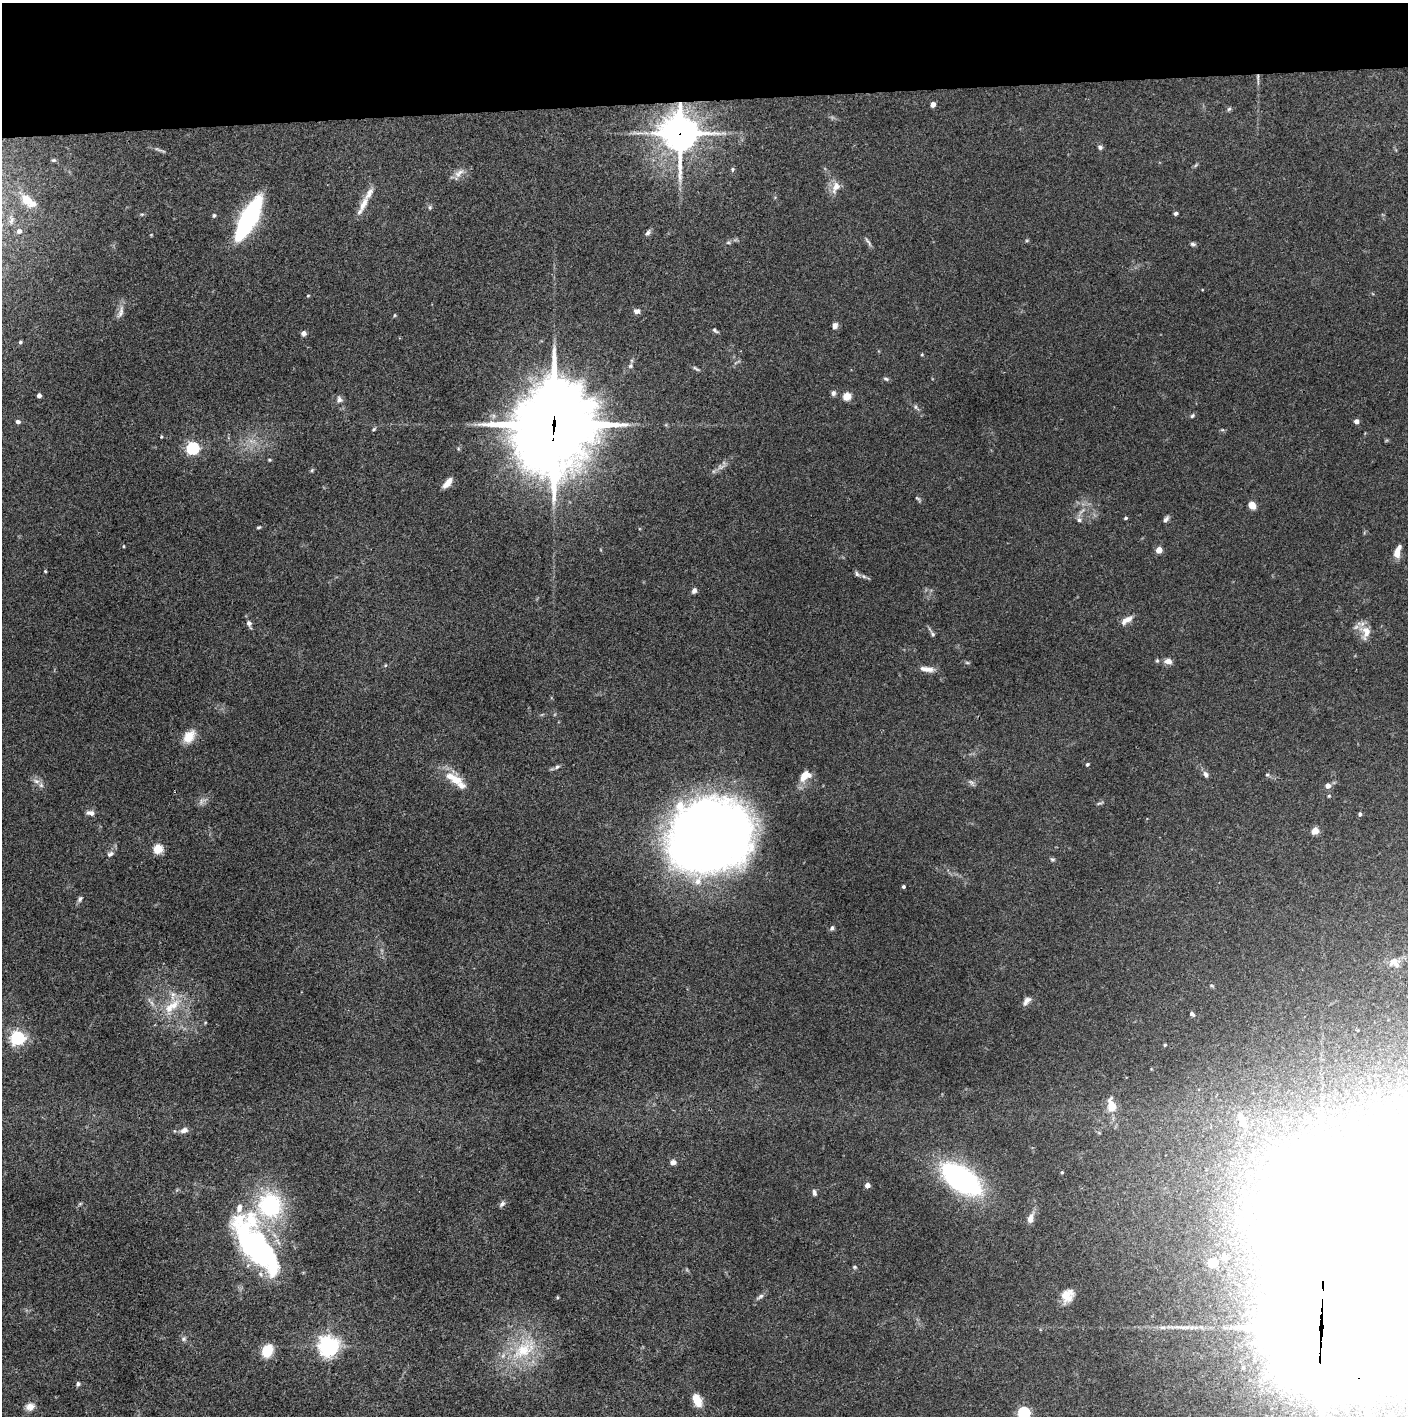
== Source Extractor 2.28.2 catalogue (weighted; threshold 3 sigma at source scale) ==
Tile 2 of 3 x 3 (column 2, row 1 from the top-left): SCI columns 1407-2812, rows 2830-4243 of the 4221 x 4245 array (HDU 1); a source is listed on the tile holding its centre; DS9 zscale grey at full resolution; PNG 1410 x 1418 px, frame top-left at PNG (2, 3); no overlay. Shown black and unused: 7% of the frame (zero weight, under 3 of 4 exposures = <1% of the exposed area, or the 3 px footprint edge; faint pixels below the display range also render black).
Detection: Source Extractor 2.28.2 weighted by HDU 2 'WHT'; one run over the whole footprint, this tile lists its part. Background 0.0748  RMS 0.0055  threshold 0.0247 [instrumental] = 3 sigma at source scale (4.5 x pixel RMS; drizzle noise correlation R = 1.50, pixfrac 1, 0.05/0.05 arcsec/px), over >= 5 px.
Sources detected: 144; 1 too faint to see at this stretch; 4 inside a brighter object's white glare — not listed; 12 inside a brighter listed object's ellipse — not listed separately; the other 127 listed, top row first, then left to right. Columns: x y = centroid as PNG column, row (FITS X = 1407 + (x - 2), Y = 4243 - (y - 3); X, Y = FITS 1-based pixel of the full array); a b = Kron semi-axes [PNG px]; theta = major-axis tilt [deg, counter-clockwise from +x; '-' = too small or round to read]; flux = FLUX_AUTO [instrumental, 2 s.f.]
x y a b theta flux
1258 78 15 3 -86 1.6
933 104 5 5 - 2.7
1229 109 6 5 - 0.87
680 133 13 12 - 1100
1100 147 6 5 - 1.3
158 149 14 2 -17 1.3
733 169 6 4 74 0.8
459 173 16 8 39 3.8
836 187 18 10 66 5.1
26 200 13 9 -45 8.1
363 204 27 8 66 6.9
430 208 5 5 - 0.88
1175 213 4 4 - 1.4
214 215 5 4 - 0.93
248 218 42 13 63 80
19 231 4 4 - 1.6
648 233 8 5 60 1.5
868 242 15 3 -52 1.3
728 243 6 4 0 0.78
1193 244 7 5 -3 1
308 296 4 3 - 0.55
637 311 7 6 - 2.2
121 312 20 6 73 3.2
395 315 5 3 - 0.52
835 326 8 6 68 2.1
715 330 9 4 -35 1.1
303 333 5 5 - 2.5
20 342 4 4 - 0.97
922 355 5 3 - 0.52
696 368 11 4 -33 1.1
886 379 7 4 -20 0.95
833 393 6 5 - 1.7
39 396 4 4 - 2.5
847 396 5 5 - 10
339 399 9 7 79 2.2
915 407 7 4 -89 0.96
1192 416 6 5 - 0.92
1356 421 5 5 - 2.2
18 422 5 5 - 1.4
554 425 37 32 73 3400
374 429 7 3 36 0.71
1222 430 6 4 16 0.66
161 437 4 3 - 0.51
192 448 6 5 - 84
269 460 4 3 - 0.58
312 470 5 4 - 0.64
448 483 12 5 50 4.7
918 498 8 4 -38 0.86
1252 505 6 5 - 8.1
1125 518 4 3 - 0.9
1166 519 9 5 54 1.7
1079 520 7 6 - 1.5
259 527 5 3 - 0.69
124 546 4 3 - 0.49
1159 550 4 4 - 9.2
1397 553 11 7 87 5.2
45 571 3 3 - 0.52
857 574 8 5 -60 1.2
864 577 7 4 -20 1.2
694 591 6 5 - 1.8
1127 620 17 6 33 3.8
249 623 9 6 -69 2.2
1366 632 20 11 83 6
932 634 10 5 -52 1.2
1168 661 10 7 -12 3
967 663 6 4 -2 0.69
385 665 5 3 - 0.48
927 669 18 6 -7 4.3
189 736 17 11 52 7.6
1087 764 4 3 - 0.91
557 767 8 5 31 1.3
1206 774 8 6 -53 1.9
804 775 16 9 59 6.3
1267 775 5 3 - 0.66
456 779 18 10 -8 6.7
36 781 10 6 -19 2.5
972 782 10 5 -41 1.5
1328 786 5 5 - 3.4
1329 796 4 3 - 0.6
201 801 9 4 -90 1.5
1100 803 11 2 18 0.76
90 813 10 6 -11 2.3
1360 814 5 4 - 1.1
1315 831 5 5 - 6.9
710 836 72 60 22 600
158 849 5 5 - 29
110 854 11 7 32 1.9
1052 859 6 4 5 0.87
903 887 3 3 - 1
80 899 9 5 59 1.4
832 928 7 5 62 1.2
1394 963 15 12 -25 5
1212 986 6 3 -19 0.62
1027 1001 13 7 48 2.7
172 1006 31 12 37 14
1192 1014 5 4 - 1.5
17 1038 6 6 - 130
1165 1045 4 3 - 0.64
1111 1105 16 9 -81 8.1
1388 1109 7 7 - 5.2
1243 1121 16 12 -73 8
184 1130 10 7 19 2.7
673 1162 6 5 - 2.8
1062 1172 4 3 - 0.62
961 1179 25 11 -36 220
867 1185 4 4 - 3.1
814 1193 8 5 -78 1.4
502 1204 9 5 41 1.5
270 1205 23 22 - 57
1030 1218 13 7 74 3.7
255 1247 70 27 -52 110
1224 1257 11 9 -74 4.6
1212 1263 6 6 - 14
855 1267 5 4 - 0.74
1066 1295 19 13 42 7.2
760 1296 10 5 33 1.5
557 1297 4 3 - 0.57
1321 1328 49 31 82 13000
184 1339 7 6 - 1.4
328 1346 7 7 - 370
523 1350 38 21 31 29
267 1351 12 9 61 13
1243 1368 5 4 - 0.88
78 1384 6 5 - 1
697 1400 16 9 -68 7.7
30 1407 12 9 21 3.6
1024 1413 6 5 - 70
Overlapping masked pixels (flux is a lower limit): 4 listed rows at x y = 1258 78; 680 133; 554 425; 1321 1328
Isophote crosses this tile's border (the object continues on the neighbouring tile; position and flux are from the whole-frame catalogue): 2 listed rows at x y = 1321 1328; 1024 1413